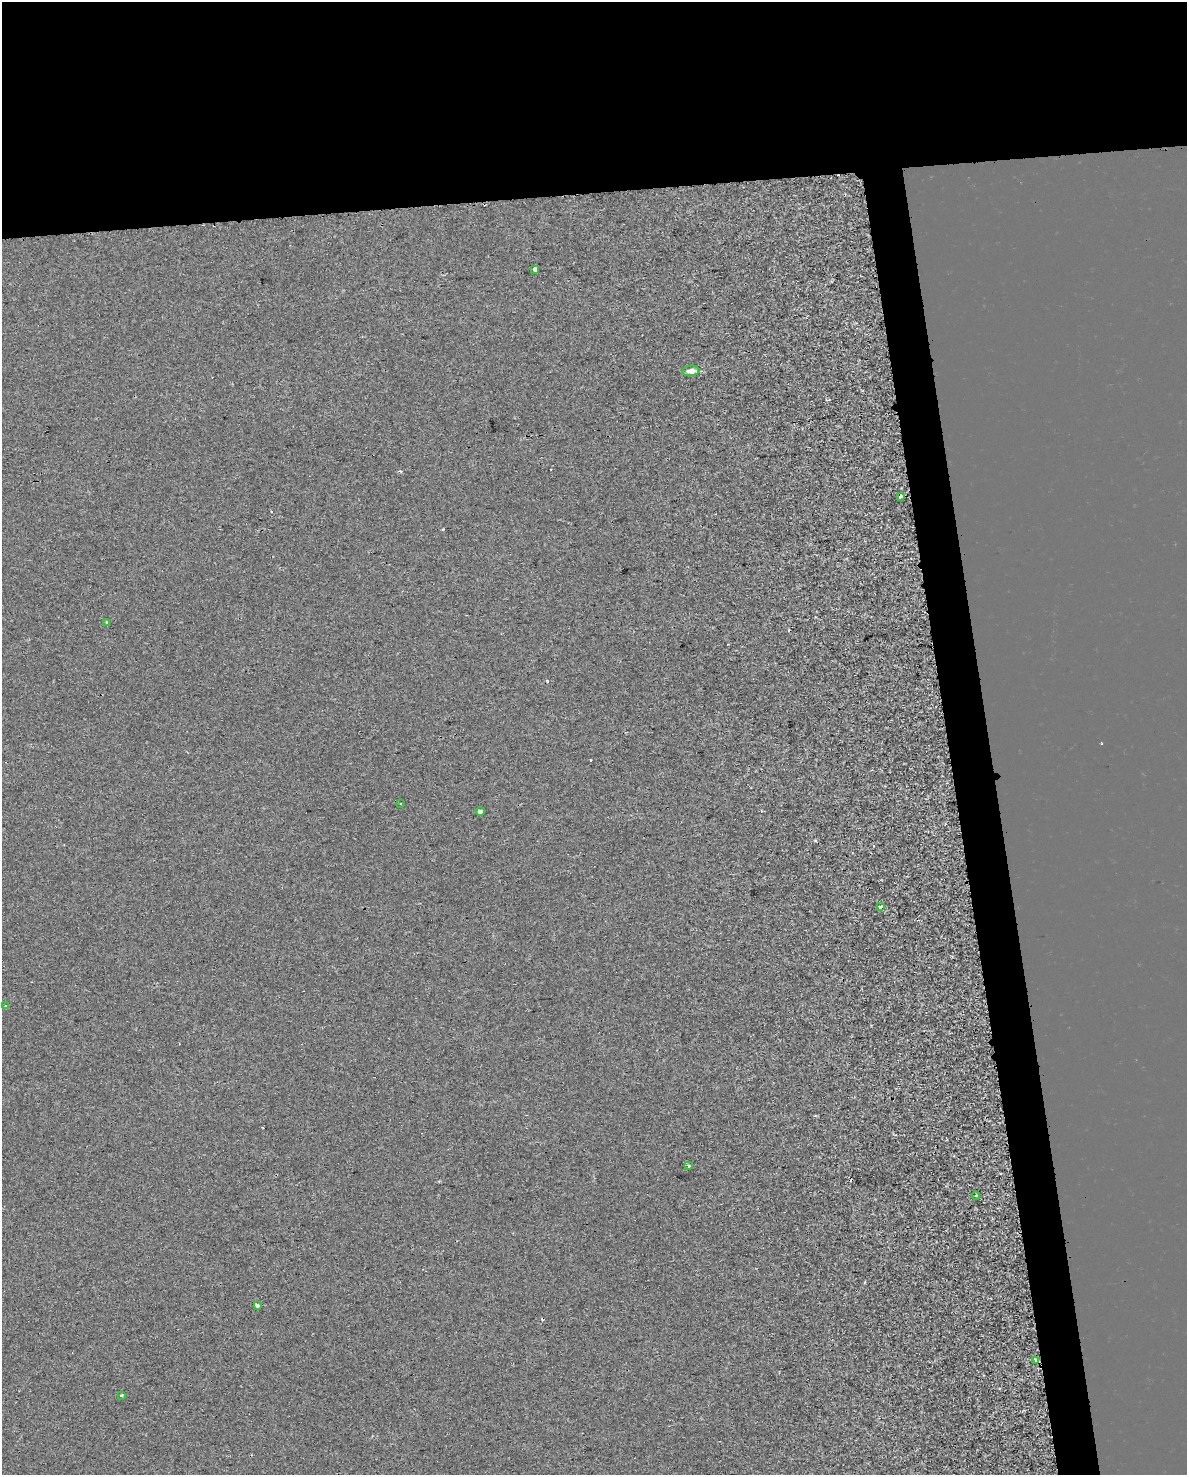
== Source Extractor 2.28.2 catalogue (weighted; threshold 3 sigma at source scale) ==
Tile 2 of 4 x 3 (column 2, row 1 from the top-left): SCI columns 1189-2373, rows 2970-4442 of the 4747 x 4509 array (HDU 1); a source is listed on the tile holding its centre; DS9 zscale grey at full resolution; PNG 1189 x 1477 px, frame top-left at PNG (2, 2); each listed source drawn as its Kron ellipse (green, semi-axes under 4 px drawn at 4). Shown black and unused: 16% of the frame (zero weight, under 2 of 3 exposures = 1% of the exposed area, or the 3 px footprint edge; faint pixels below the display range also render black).
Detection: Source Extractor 2.28.2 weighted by HDU 2 'WHT'; one run over the whole footprint, this tile lists its part. Background -2.45e-04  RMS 0.0049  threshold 0.0221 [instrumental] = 3 sigma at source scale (4.5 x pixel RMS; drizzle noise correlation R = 1.50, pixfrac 1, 0.0396/0.0396 arcsec/px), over >= 5 px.
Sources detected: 20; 7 cosmic-ray / hot-pixel residue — neither listed nor drawn; the other 13 listed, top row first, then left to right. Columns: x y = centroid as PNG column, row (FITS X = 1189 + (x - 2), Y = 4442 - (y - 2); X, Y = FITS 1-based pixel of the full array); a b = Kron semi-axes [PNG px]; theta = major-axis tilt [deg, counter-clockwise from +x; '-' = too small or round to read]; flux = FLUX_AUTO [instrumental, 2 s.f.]
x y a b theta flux
535 269 4 3 - 8.1
691 371 8 5 6 3.6
900 496 4 3 - 3
107 622 3 3 - 1.1
400 804 3 3 - 1.3
480 811 4 4 - 1.4
881 907 3 3 - 5.6
6 1006 3 3 - 0.97
688 1166 3 3 - 1.3
976 1195 4 3 - 0.44
257 1305 4 3 - 2.2
1036 1360 3 3 - 2.3
121 1395 3 2 - 0.72
Overlapping masked pixels (flux is a lower limit): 1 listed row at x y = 1036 1360